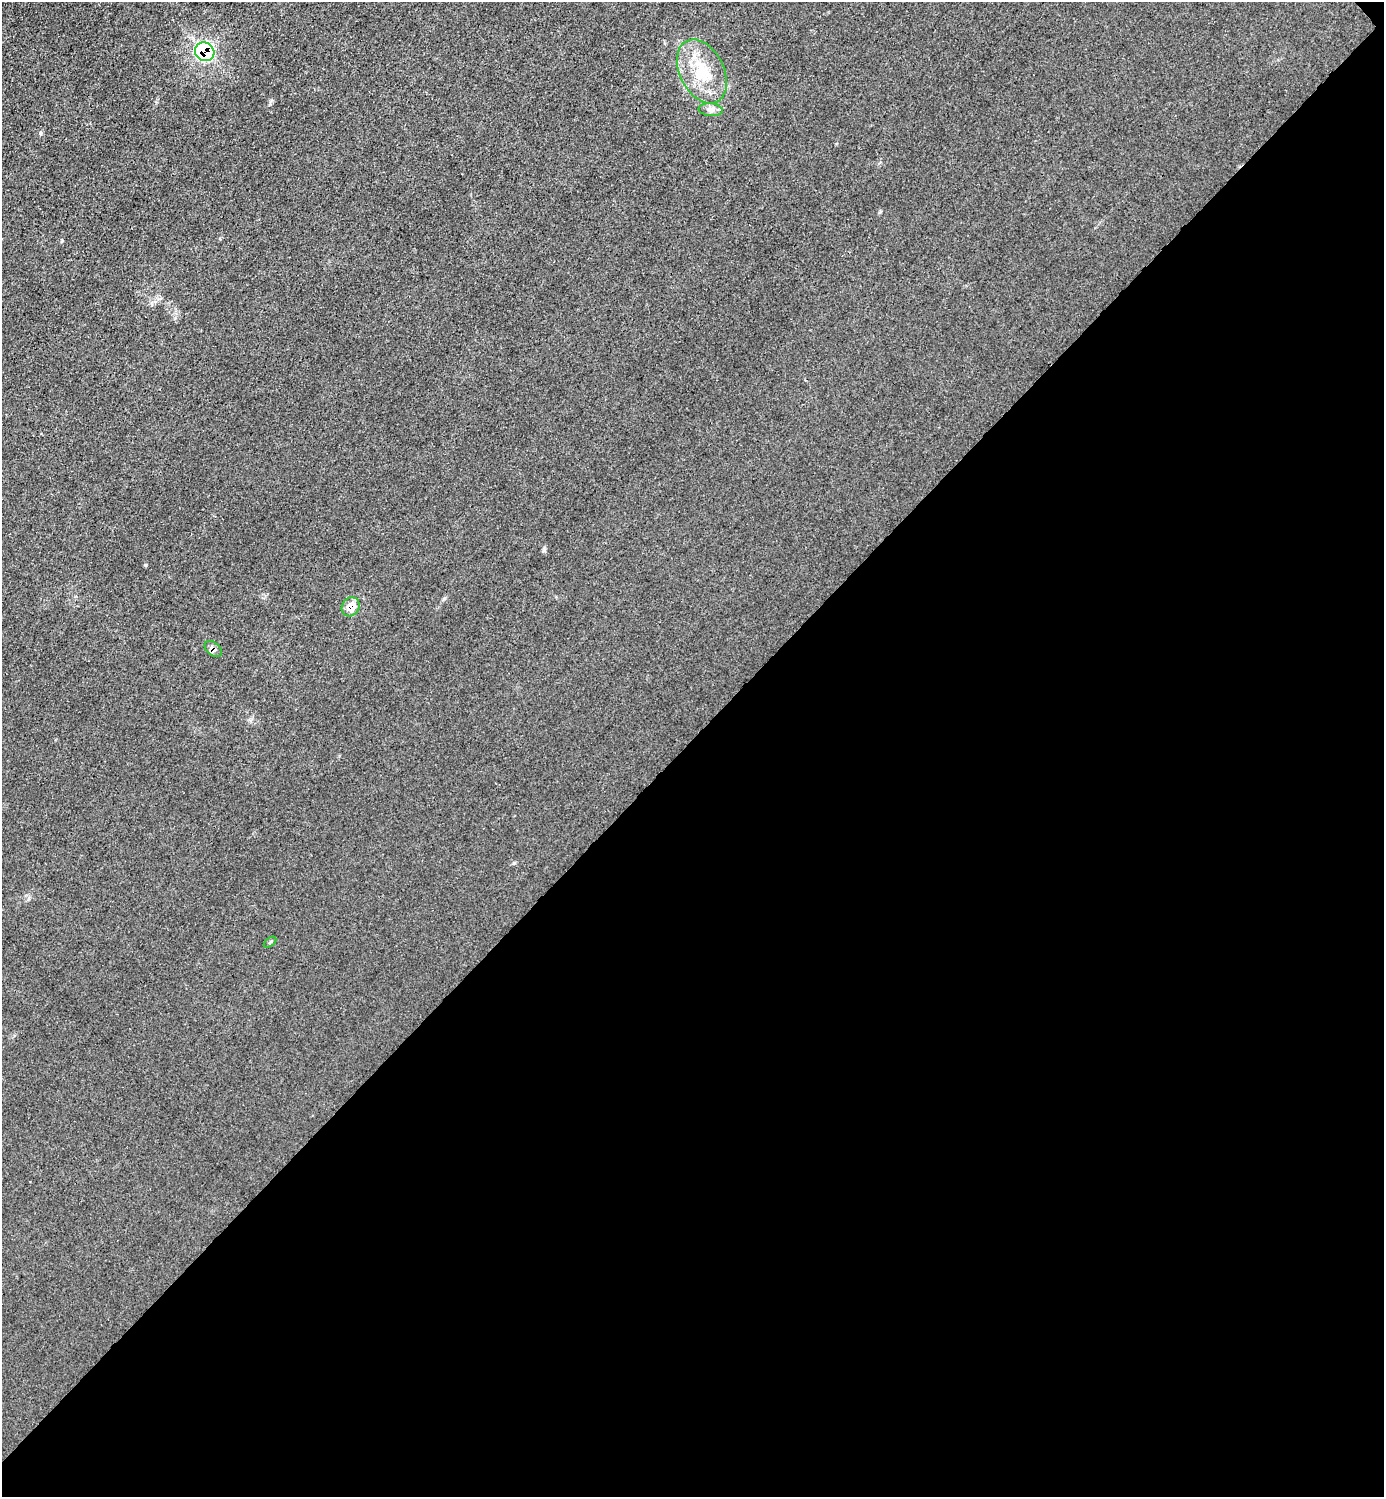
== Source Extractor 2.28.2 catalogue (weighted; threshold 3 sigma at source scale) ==
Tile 12 of 4 x 4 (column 4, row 3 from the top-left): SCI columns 4446-5827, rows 1498-2992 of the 5985 x 5985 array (HDU 1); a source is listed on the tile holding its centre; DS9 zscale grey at full resolution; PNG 1386 x 1499 px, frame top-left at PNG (2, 2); each listed source drawn as its Kron ellipse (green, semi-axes under 4 px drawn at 4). Shown black and unused: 51% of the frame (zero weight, under 3 of 4 exposures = <1% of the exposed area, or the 3 px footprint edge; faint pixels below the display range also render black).
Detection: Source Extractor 2.28.2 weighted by HDU 2 'WHT'; one run over the whole footprint, this tile lists its part. Background 0.0213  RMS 0.0062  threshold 0.0279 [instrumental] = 3 sigma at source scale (4.5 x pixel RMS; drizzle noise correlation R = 1.50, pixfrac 1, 0.05/0.05 arcsec/px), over >= 5 px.
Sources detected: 6; all 6 listed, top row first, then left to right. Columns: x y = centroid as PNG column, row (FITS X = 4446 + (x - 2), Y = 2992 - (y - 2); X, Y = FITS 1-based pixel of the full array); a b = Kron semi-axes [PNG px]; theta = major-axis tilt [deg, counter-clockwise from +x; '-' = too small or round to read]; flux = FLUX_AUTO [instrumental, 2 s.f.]
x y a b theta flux
205 52 10 9 - 78
702 71 34 22 -63 29
711 110 12 6 -6 3.1
351 607 10 8 54 8.9
213 649 10 6 -39 2.8
270 942 7 3 38 0.84
Overlapping masked pixels (flux is a lower limit): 3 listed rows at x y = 205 52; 351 607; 213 649